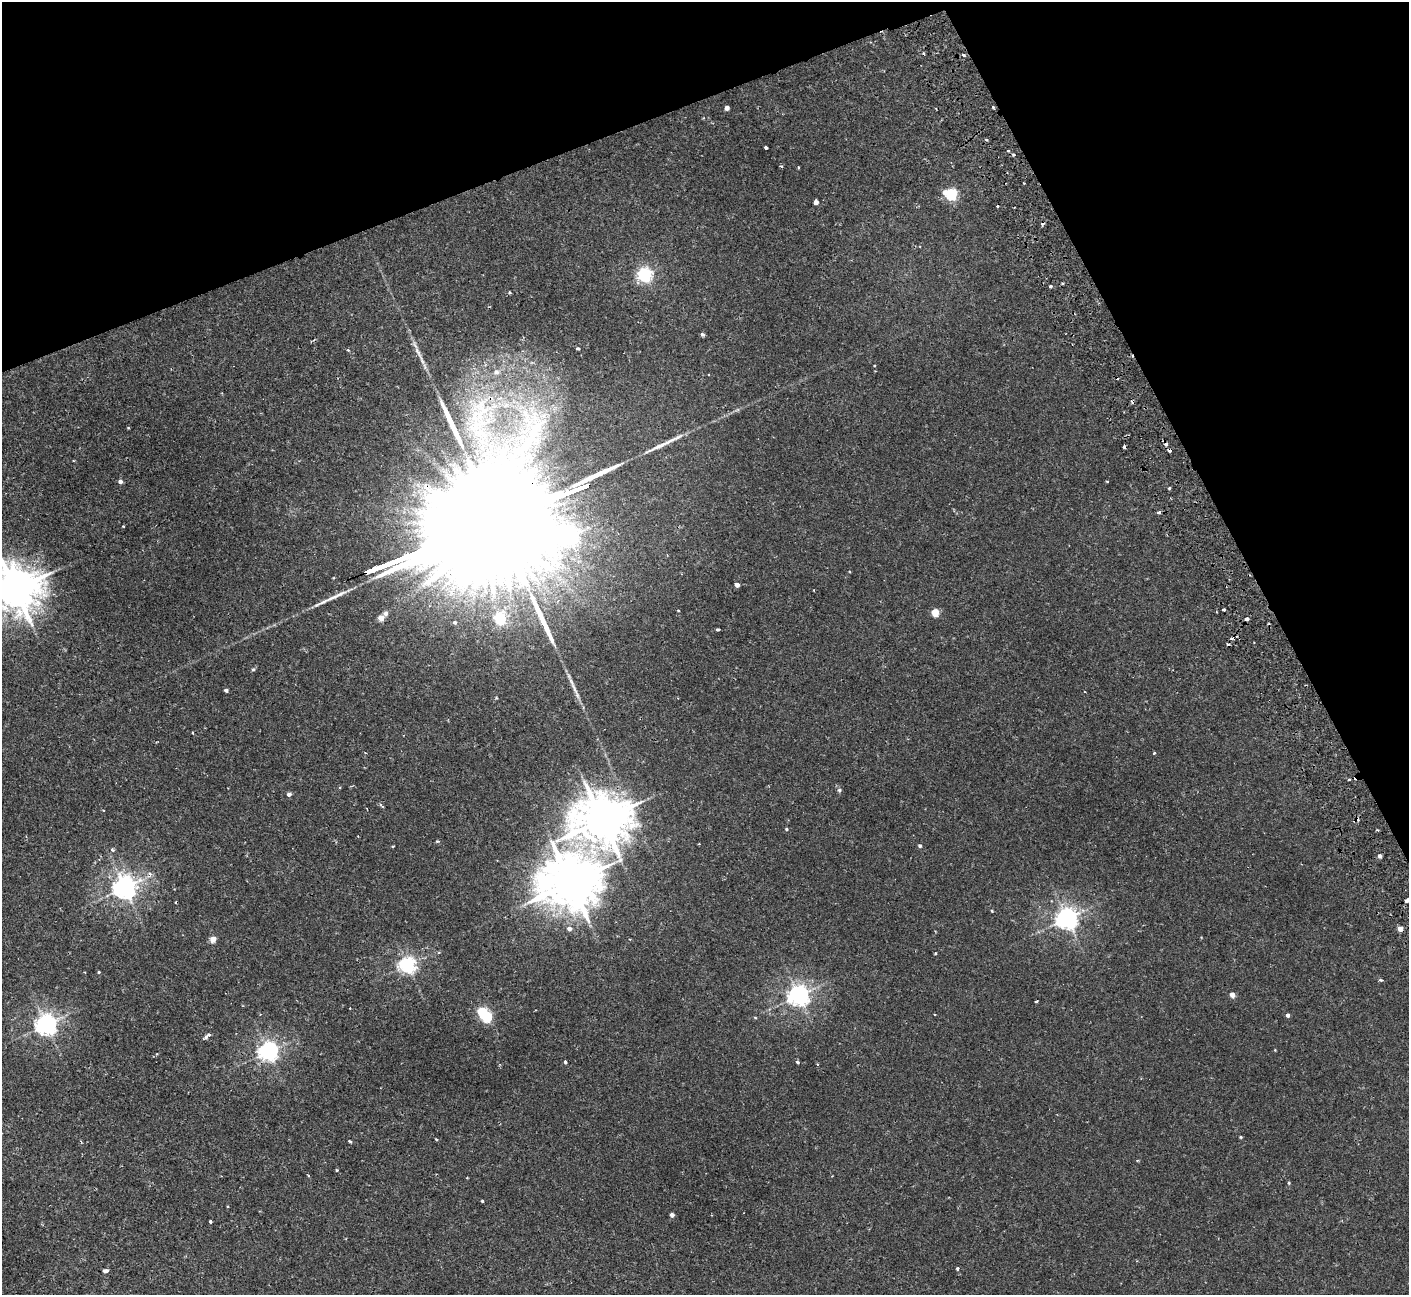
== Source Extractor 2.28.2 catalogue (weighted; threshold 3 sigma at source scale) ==
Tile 3 of 4 x 4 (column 3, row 1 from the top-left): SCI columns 2868-4274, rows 4067-5359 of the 5737 x 5675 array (HDU 1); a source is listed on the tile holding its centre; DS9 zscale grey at full resolution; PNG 1411 x 1297 px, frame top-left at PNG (2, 2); no overlay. Shown black and unused: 21% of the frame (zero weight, under 2 of 3 exposures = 3% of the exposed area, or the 3 px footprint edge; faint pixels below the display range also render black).
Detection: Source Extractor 2.28.2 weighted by HDU 2 'WHT'; one run over the whole footprint, this tile lists its part. Background 0.0324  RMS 0.0027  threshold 0.0123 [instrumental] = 3 sigma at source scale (4.5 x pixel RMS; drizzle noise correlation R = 1.50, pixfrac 1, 0.05/0.05 arcsec/px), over >= 5 px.
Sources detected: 111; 1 inside a brighter object's white glare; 12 cosmic-ray / hot-pixel residue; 3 long thin detections or spike segments (spike, bleed or trail) — not listed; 3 inside a brighter listed object's ellipse — not listed separately; the other 92 listed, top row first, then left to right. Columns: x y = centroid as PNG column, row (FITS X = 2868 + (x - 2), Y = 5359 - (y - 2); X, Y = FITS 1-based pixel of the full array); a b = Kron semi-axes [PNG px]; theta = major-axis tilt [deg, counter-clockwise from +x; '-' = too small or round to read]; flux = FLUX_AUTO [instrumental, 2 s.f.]
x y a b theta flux
964 55 4 3 - 0.5
993 107 3 3 - 0.39
727 108 4 4 - 1.4
987 140 4 3 - 0.39
766 148 3 3 - 1.1
1008 150 3 3 - 0.63
1013 155 3 3 - 0.52
781 166 4 3 - 0.32
951 194 6 6 - 38
816 202 4 4 - 5.6
645 274 6 6 - 67
1050 286 3 3 - 0.69
510 292 4 3 - 0.29
702 334 4 4 - 0.58
577 349 3 3 - 0.73
348 350 4 3 - 0.31
418 352 25 5 -62 2.3
479 411 56 35 46 33
543 416 13 8 20 2.6
1166 444 4 3 - 1.5
1169 450 4 3 - 0.93
120 481 4 4 - 1
1107 481 4 2 - 0.25
1169 488 3 3 - 0.48
1159 512 4 3 - 0.77
123 526 3 2 - 0.23
481 527 158 22 21 38000
737 585 4 4 - 1.6
15 589 15 12 7 1000
678 610 3 2 - 0.2
1223 610 3 3 - 0.61
935 612 5 4 - 8.3
386 613 6 5 - 1.2
381 618 4 4 - 3.3
500 618 5 5 - 32
1247 619 4 3 - 2.6
455 622 4 3 - 0.5
718 629 3 3 - 0.63
253 669 5 4 - 0.41
574 688 24 5 -67 2.1
226 690 4 3 - 0.69
365 753 4 2 - 0.18
1154 753 4 2 - 0.25
1349 779 3 3 - 0.5
839 790 6 5 - 0.61
289 794 4 4 - 0.93
602 820 17 14 9 1100
786 829 4 4 - 0.36
1378 830 4 3 - 0.25
437 841 4 4 - 0.31
699 844 3 2 - 0.21
393 846 4 2 - 0.22
920 846 4 4 - 0.5
112 850 5 4 - 0.57
1379 856 4 4 - 0.86
150 874 6 5 - 0.69
570 882 18 15 14 1300
124 887 7 7 - 230
1407 900 4 3 - 1.3
992 911 4 3 - 0.21
1067 918 7 7 - 190
569 929 6 5 - 1.2
1400 929 4 4 - 2.3
213 939 4 4 - 3.4
935 953 4 3 - 0.29
407 965 6 6 - 92
99 972 3 3 - 0.27
1380 980 5 4 - 0.36
1232 994 4 4 - 2.4
798 995 7 7 - 170
350 1008 2 2 - 0.16
1288 1015 4 4 - 0.83
487 1016 5 5 - 29
755 1017 5 3 - 0.24
46 1024 7 7 - 170
209 1035 4 3 - 0.69
206 1037 4 3 - 0.93
268 1051 7 6 - 140
157 1054 4 4 - 0.28
565 1062 3 3 - 0.58
797 1062 5 3 - 0.38
1241 1137 4 3 - 0.3
436 1139 3 2 - 0.33
350 1141 4 3 - 0.37
337 1170 3 3 - 0.3
308 1175 4 2 - 0.23
1289 1183 4 4 - 0.28
482 1201 3 3 - 0.54
672 1215 4 4 - 1.1
210 1221 3 3 - 0.84
957 1268 4 3 - 0.42
106 1271 5 4 - 0.84
Overlapping masked pixels (flux is a lower limit): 5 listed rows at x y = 479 411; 1166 444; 1169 450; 481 527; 602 820
Isophote crosses this tile's border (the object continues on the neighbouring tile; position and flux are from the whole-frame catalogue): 2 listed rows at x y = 15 589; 1407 900